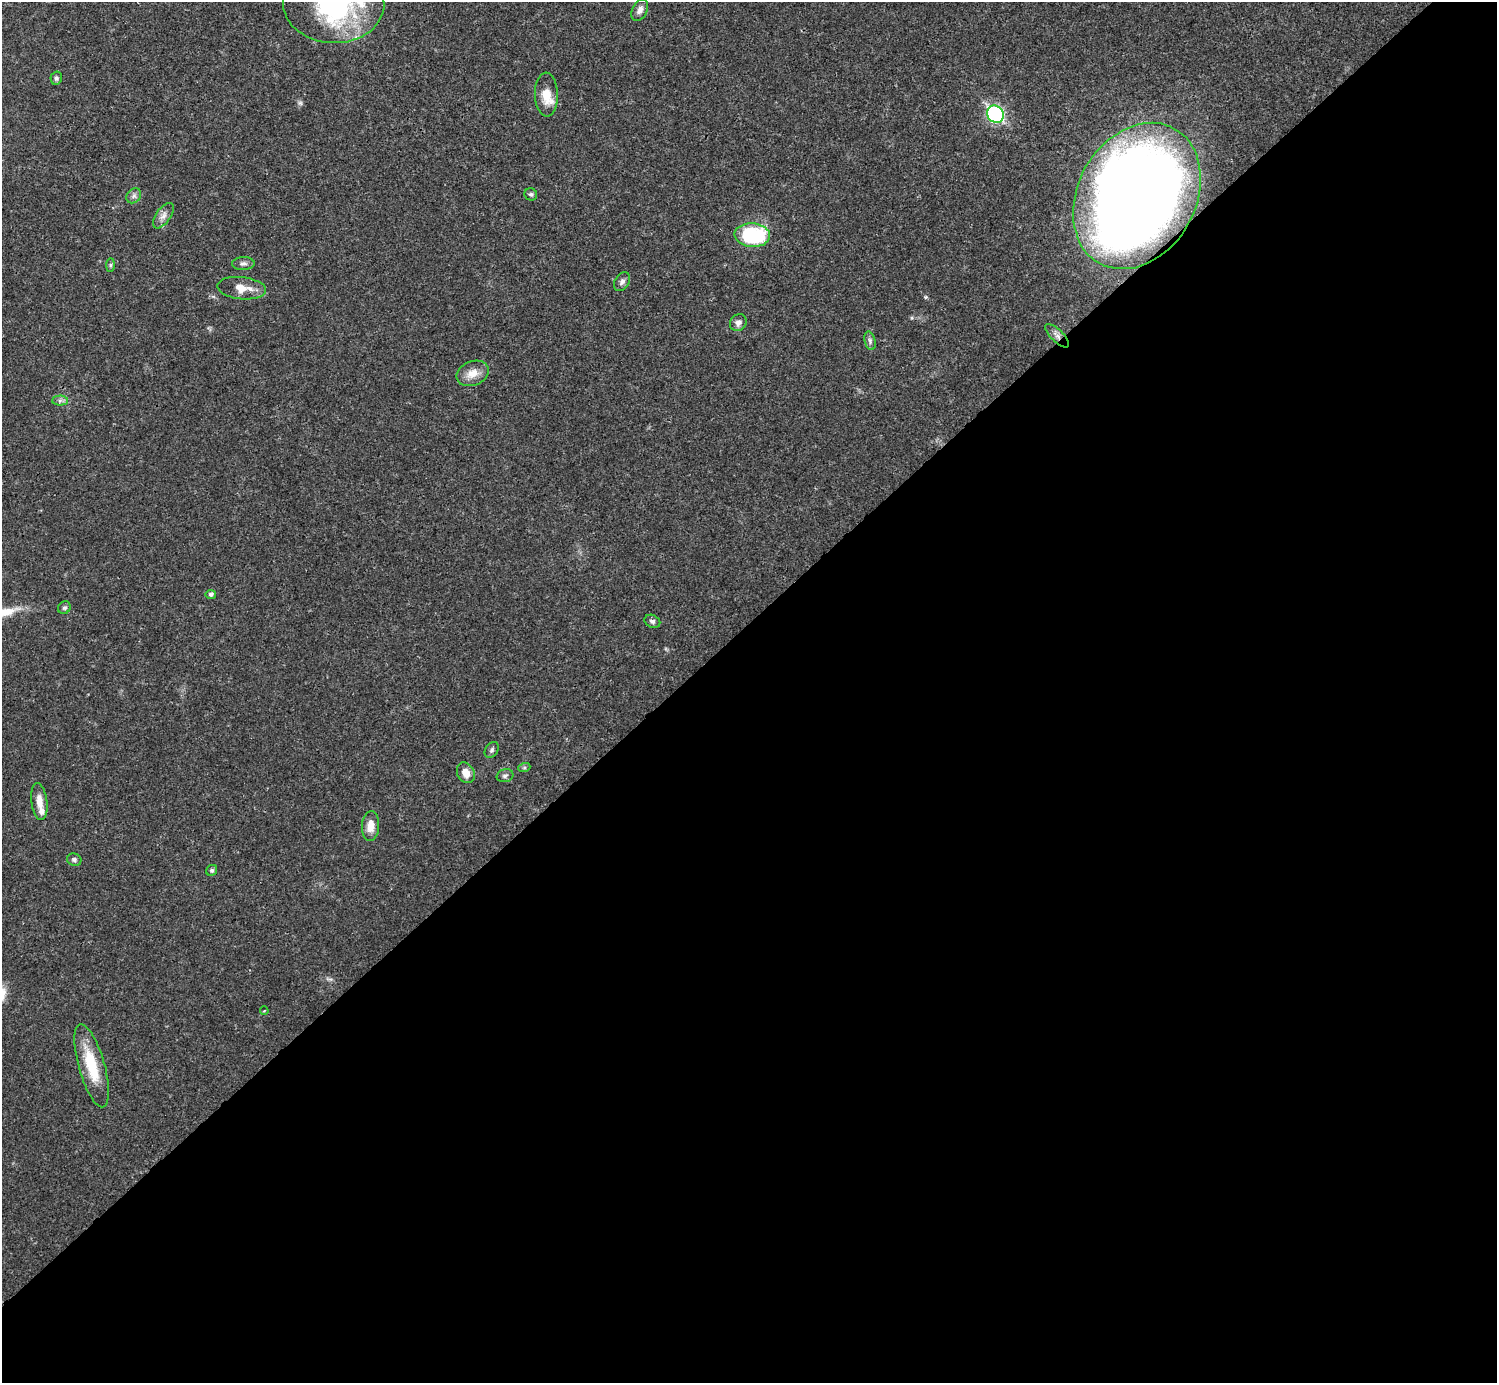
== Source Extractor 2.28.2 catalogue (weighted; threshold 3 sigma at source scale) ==
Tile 15 of 4 x 4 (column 3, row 4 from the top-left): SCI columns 2990-4484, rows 158-1538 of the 5981 x 5980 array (HDU 1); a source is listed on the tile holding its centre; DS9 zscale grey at full resolution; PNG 1499 x 1385 px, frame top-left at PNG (2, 2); each listed source drawn as its Kron ellipse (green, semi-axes under 4 px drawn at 4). Shown black and unused: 55% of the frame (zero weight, under 3 of 4 exposures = <1% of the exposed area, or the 3 px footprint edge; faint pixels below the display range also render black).
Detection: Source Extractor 2.28.2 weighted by HDU 2 'WHT'; one run over the whole footprint, this tile lists its part. Background 0.0207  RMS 0.0022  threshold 0.01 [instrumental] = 3 sigma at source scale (4.5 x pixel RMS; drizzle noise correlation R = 1.50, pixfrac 1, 0.05/0.05 arcsec/px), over >= 5 px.
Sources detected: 34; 2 inside a brighter listed object's ellipse — not listed separately; the other 32 listed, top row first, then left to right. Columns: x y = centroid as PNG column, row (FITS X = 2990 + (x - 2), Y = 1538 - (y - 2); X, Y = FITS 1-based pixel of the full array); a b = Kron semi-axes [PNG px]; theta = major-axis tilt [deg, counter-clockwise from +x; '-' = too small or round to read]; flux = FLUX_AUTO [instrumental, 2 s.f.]
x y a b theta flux
334 3 51 39 -2 39
640 10 11 7 63 1.2
56 78 7 5 77 0.53
546 95 22 11 -88 3.5
995 114 9 8 - 40
531 194 6 6 - 0.45
134 196 8 6 46 0.76
1137 196 77 59 60 330
163 216 14 7 55 1.4
752 235 18 12 -4 19
243 263 11 6 2 0.8
111 265 7 4 89 0.38
622 282 10 7 58 0.79
242 288 24 11 -6 3.4
738 323 9 8 - 1.1
1057 336 15 6 -44 1.3
870 341 9 5 -75 0.63
472 373 17 12 23 2.8
60 401 7 5 1 0.61
211 594 5 4 - 0.52
64 608 7 6 - 0.47
652 621 8 6 -25 0.64
492 750 9 6 55 0.59
524 768 6 4 19 0.32
466 773 11 8 -62 2.3
505 776 8 6 16 0.62
39 802 18 8 -83 2.3
371 826 15 8 85 2.4
74 860 7 6 - 0.6
212 870 6 5 - 0.45
264 1011 4 2 - 0.2
92 1066 43 13 -74 9
Overlapping masked pixels (flux is a lower limit): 2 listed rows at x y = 1137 196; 1057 336
Isophote crosses this tile's border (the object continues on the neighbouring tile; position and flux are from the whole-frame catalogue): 1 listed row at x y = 334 3